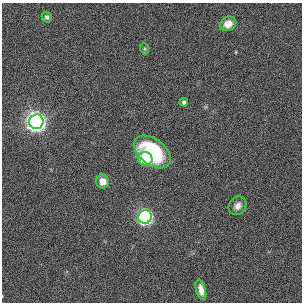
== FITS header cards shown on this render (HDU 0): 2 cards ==
NAXIS1  =                  300
NAXIS2  =                  300

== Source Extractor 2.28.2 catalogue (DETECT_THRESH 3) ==
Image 300 x 300 px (HDU 0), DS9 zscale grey, 1 PNG px = 1 image px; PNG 304 x 304 px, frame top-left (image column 1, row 300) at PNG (2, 3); each listed source drawn as its Kron ellipse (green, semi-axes under 4 px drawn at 4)
Background 0.00617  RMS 0.025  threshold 0.0749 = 3 sigma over >= 5 px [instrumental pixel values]
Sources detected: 11; all 11 listed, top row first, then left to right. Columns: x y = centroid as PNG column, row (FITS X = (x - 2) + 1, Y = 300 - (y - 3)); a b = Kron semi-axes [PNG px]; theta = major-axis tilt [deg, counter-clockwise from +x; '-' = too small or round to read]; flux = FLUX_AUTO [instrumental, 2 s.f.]
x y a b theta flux
47 17 5 5 - 3.6
228 24 8 7 - 14
145 49 6 3 -71 1.7
184 102 4 4 - 5
36 122 7 7 - 1300
152 152 21 13 -38 120
145 159 7 6 - 84
102 181 7 6 - 16
238 206 10 8 50 9.4
145 217 7 6 - 580
201 290 10 5 -76 11